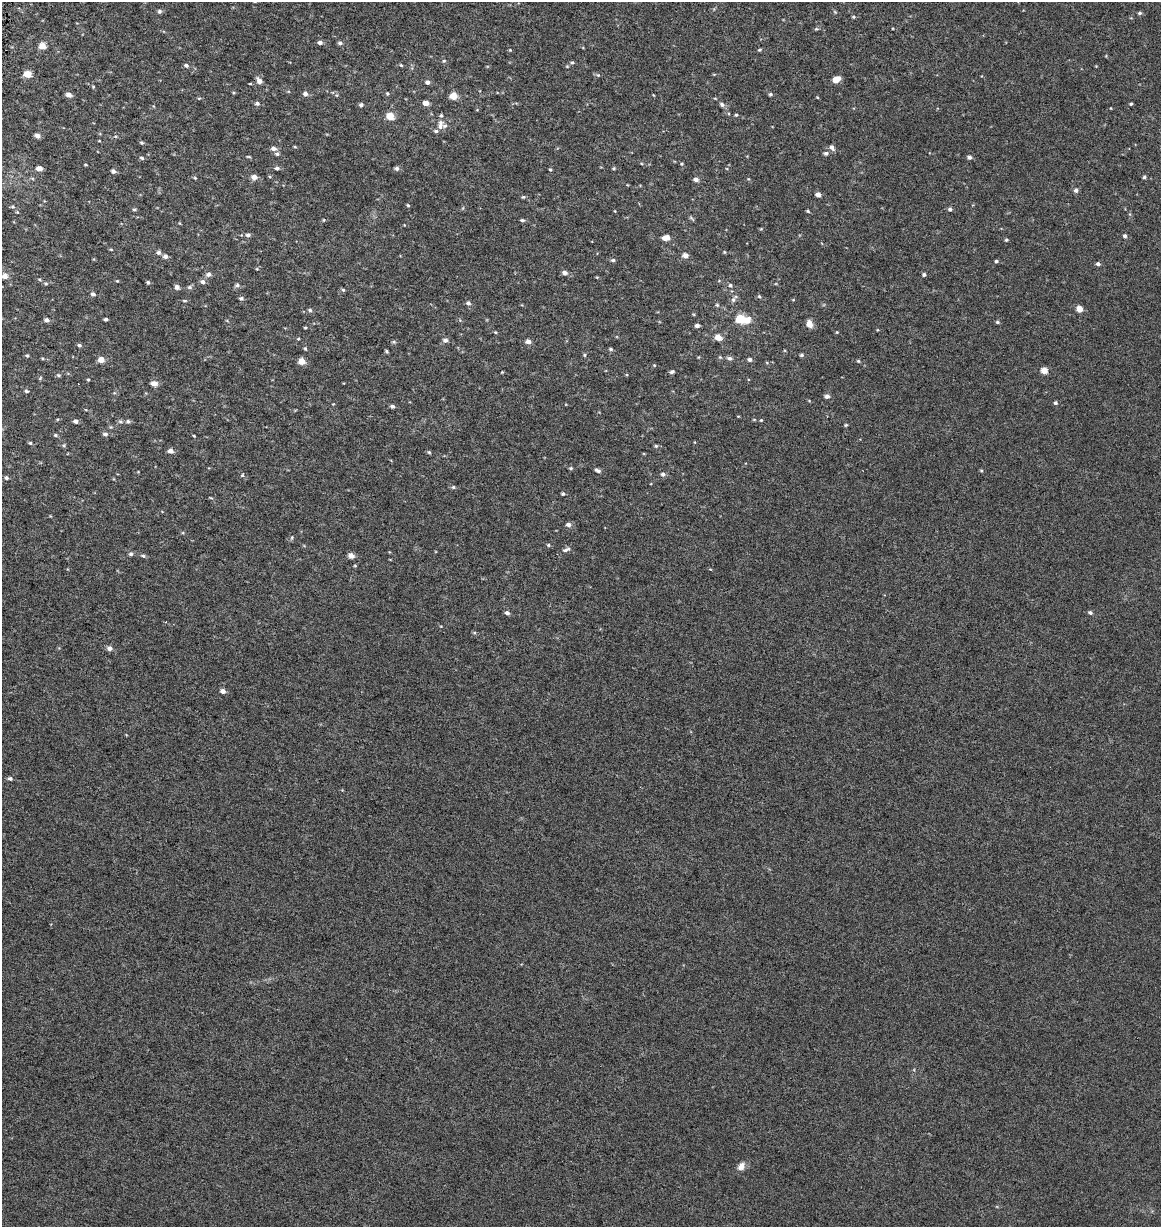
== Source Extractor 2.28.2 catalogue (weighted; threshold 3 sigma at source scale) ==
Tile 11 of 4 x 4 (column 3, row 3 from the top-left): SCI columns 2605-3763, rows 1226-2450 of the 5150 x 4910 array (HDU 1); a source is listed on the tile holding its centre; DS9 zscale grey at full resolution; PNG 1163 x 1229 px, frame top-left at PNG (2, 2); no overlay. Shown black and unused: <1% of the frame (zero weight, under 3 of 6 exposures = <1% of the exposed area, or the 3 px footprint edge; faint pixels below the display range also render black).
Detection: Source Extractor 2.28.2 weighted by HDU 2 'WHT'; one run over the whole footprint, this tile lists its part. Background 0.00109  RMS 0.0025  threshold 0.0103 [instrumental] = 3 sigma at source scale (4.09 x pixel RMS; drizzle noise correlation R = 1.36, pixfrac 0.8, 0.0396/0.0396 arcsec/px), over >= 5 px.
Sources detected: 187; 3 inside a brighter listed object's ellipse — not listed separately; the other 184 listed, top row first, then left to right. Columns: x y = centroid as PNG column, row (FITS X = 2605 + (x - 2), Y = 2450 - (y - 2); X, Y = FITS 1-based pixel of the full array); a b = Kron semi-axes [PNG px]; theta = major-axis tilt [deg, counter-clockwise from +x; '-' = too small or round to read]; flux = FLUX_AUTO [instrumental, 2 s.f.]
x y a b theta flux
159 11 6 6 - 0.46
835 12 5 4 - 0.26
1140 13 5 4 - 0.4
853 17 5 4 - 0.3
816 29 6 4 17 0.31
320 42 4 4 - 0.79
340 43 5 4 - 0.56
42 46 5 4 - 3.6
510 50 3 3 - 0.19
759 50 5 4 - 0.31
444 61 5 4 - 0.3
572 62 5 4 - 0.3
186 65 6 5 - 0.48
401 65 5 4 - 0.24
567 66 5 3 - 0.21
27 74 5 4 - 4.6
598 75 5 4 - 0.29
836 79 7 4 26 2.9
259 81 7 5 -55 1.2
427 82 5 4 - 0.81
93 87 4 4 - 0.23
387 93 5 4 - 0.27
305 94 6 5 - 0.74
770 94 4 4 - 0.39
69 95 5 5 - 1.3
453 96 5 5 - 4.7
199 98 5 3 - 0.23
257 103 6 5 - 0.57
426 103 5 4 - 1.9
722 104 6 5 - 0.61
1131 104 4 3 - 0.31
361 105 6 5 - 0.44
736 115 4 4 - 0.29
390 116 5 5 - 4.5
440 125 14 8 77 1.4
37 136 5 4 - 1.2
99 141 4 3 - 0.14
141 143 5 4 - 0.31
295 147 5 3 - 0.22
832 147 8 5 -61 0.75
273 148 5 5 - 1
826 153 6 5 - 0.54
277 154 6 5 - 0.44
249 157 6 3 -1 0.23
969 157 5 5 - 0.62
142 158 6 4 -18 0.39
681 164 4 4 - 0.24
86 165 4 2 - 0.19
39 168 5 4 - 1.7
277 168 6 5 - 0.51
396 168 6 5 - 0.54
614 168 5 3 - 0.26
550 170 4 4 - 0.24
113 171 5 5 - 0.68
254 177 6 5 - 1.2
1144 177 4 4 - 0.35
195 178 5 4 - 0.24
696 179 5 4 - 0.96
748 179 4 3 - 0.17
1076 190 6 5 - 0.67
818 195 5 4 - 1.1
523 197 5 4 - 0.29
408 205 4 3 - 0.25
13 206 6 5 - 0.4
134 209 4 4 - 0.34
950 209 5 5 - 0.49
808 211 4 3 - 0.29
691 218 10 3 -41 0.37
324 220 4 4 - 0.2
522 220 5 4 - 0.39
248 235 6 5 - 0.59
1125 236 4 4 - 0.51
666 238 6 4 8 2.4
1006 240 4 4 - 0.3
111 249 5 3 - 0.2
158 252 6 6 - 0.6
724 252 4 4 - 0.23
685 255 5 5 - 1.5
165 256 6 6 - 0.7
613 260 5 4 - 0.39
996 261 4 4 - 0.31
1098 264 5 4 - 0.53
257 269 5 3 - 0.19
565 273 6 5 - 0.81
209 274 7 6 - 0.78
924 274 5 4 - 0.42
5 276 5 5 - 1.7
597 277 4 3 - 0.18
40 280 5 3 - 0.24
117 281 4 3 - 0.19
148 282 5 4 - 0.34
203 282 6 6 - 0.74
46 283 6 4 0 0.3
237 285 6 5 - 0.53
730 285 6 5 - 0.43
177 287 5 4 - 1.1
189 287 7 5 -1 0.47
343 290 5 4 - 0.31
93 294 5 4 - 0.62
759 296 5 4 - 0.3
241 298 5 4 - 0.51
734 299 11 5 55 0.7
793 300 4 3 - 0.19
185 301 6 3 0 0.3
468 303 6 6 - 0.59
717 305 5 4 - 0.31
1079 309 4 4 - 3
310 310 5 5 - 0.36
106 319 4 3 - 0.48
740 319 5 5 - 11
46 320 5 4 - 0.88
747 320 7 6 - 2.4
997 322 5 4 - 0.32
809 324 6 5 - 2.5
697 325 5 4 - 0.72
305 327 4 3 - 0.23
495 332 5 3 - 0.2
837 332 4 4 - 0.2
718 337 5 4 - 2.9
298 339 4 3 - 0.21
445 340 5 5 - 0.87
528 341 5 4 - 1.3
394 342 6 4 20 0.35
79 345 5 4 - 0.43
305 349 5 4 - 0.26
611 349 5 4 - 0.33
386 351 5 4 - 0.29
584 355 4 4 - 0.25
802 355 5 4 - 0.39
27 356 4 4 - 0.3
720 357 4 4 - 0.24
729 358 7 5 -15 0.65
101 360 4 4 - 2.6
749 360 5 5 - 0.57
302 361 5 4 - 3.6
858 361 5 4 - 0.25
654 365 5 3 - 0.19
1044 370 5 5 - 2.9
502 372 3 3 - 0.17
672 372 6 4 22 0.45
59 375 6 4 -20 0.33
40 378 5 4 - 0.24
88 380 4 3 - 0.22
154 383 7 5 -5 1.3
26 391 5 4 - 0.35
827 396 6 5 - 0.74
1055 403 5 4 - 0.38
392 406 5 4 - 0.6
761 420 4 4 - 0.21
76 421 5 4 - 0.66
128 421 6 5 - 0.46
846 425 5 4 - 0.27
111 427 5 5 - 0.27
105 434 6 5 - 0.59
55 435 6 4 -16 0.34
194 436 4 3 - 0.2
30 443 4 4 - 0.3
64 445 6 4 -19 0.33
656 446 5 4 - 0.33
171 451 5 5 - 1.2
429 452 5 4 - 0.28
571 468 6 4 -20 0.31
597 470 7 4 -26 0.66
981 470 5 3 - 0.23
663 474 6 5 - 0.62
242 475 5 4 - 0.28
6 478 4 4 - 0.46
453 487 5 5 - 0.4
563 494 4 4 - 0.35
211 498 5 3 - 0.21
568 525 6 5 - 0.75
292 537 5 4 - 0.28
548 545 4 4 - 0.29
566 550 11 5 22 0.73
131 554 5 5 - 0.46
351 555 5 5 - 1.7
143 556 6 4 -18 0.44
355 566 5 3 - 0.21
507 613 5 4 - 0.65
1090 613 5 4 - 0.52
109 648 6 5 - 0.94
223 691 5 4 - 0.98
10 778 6 5 - 0.47
741 1166 10 8 50 1.4